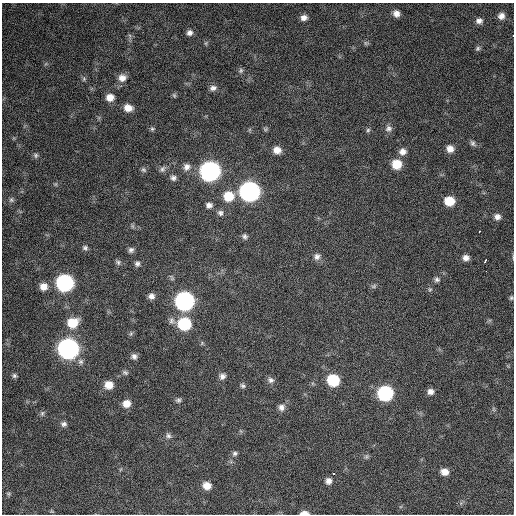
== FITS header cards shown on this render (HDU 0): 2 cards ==
NAXIS1  =                  512 / Axis length
NAXIS2  =                  512 / Axis length

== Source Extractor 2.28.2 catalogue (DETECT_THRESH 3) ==
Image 512 x 512 px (HDU 0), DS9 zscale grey, 1 PNG px = 1 image px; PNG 516 x 516 px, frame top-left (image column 1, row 512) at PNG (2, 3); no overlay
Background 645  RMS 25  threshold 76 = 3 sigma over >= 5 px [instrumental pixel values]
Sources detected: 86; all 86 listed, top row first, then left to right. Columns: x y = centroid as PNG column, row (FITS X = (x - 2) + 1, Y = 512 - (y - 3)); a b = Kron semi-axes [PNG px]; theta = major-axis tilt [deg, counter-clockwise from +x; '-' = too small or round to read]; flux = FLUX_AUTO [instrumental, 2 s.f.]
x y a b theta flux
396 14 8 7 - 10000
501 16 8 7 - 9200
304 18 8 6 25 8400
479 21 8 7 - 7500
190 33 7 7 - 6600
206 43 6 4 72 2200
366 43 6 6 - 3000
478 48 7 6 - 3500
241 71 7 6 - 3700
122 78 10 10 - 13000
84 79 6 5 - 2600
213 88 9 7 14 6900
174 95 7 5 -68 2800
110 97 8 7 - 15000
128 108 10 8 -11 15000
388 128 10 8 34 7200
152 129 7 5 13 2900
265 129 7 5 -21 2500
368 130 6 6 - 3000
473 143 9 6 -51 4700
450 149 8 7 - 13000
277 150 8 7 - 15000
403 151 9 8 - 10000
36 155 7 6 - 3800
397 164 9 8 - 36000
187 167 10 9 - 9600
163 169 9 7 61 5300
144 170 7 6 - 3600
210 171 10 9 - 760000
173 178 8 7 - 5600
56 184 6 4 71 2100
249 192 10 9 - 770000
229 196 10 10 - 40000
11 200 7 7 - 4000
449 201 8 8 - 37000
209 205 8 7 - 7100
220 213 8 7 - 5600
497 217 8 7 - 7800
132 226 6 4 -71 2300
479 231 3 2 - 4700
245 236 7 6 - 4400
85 248 7 6 - 4100
131 250 7 6 - 4900
317 257 9 8 - 7500
466 258 7 7 - 8900
485 261 4 3 - 7100
118 262 7 6 - 3900
137 264 7 6 - 4500
486 271 2 2 - 4900
437 279 7 7 - 4800
65 283 10 9 - 400000
43 286 8 8 - 15000
374 286 8 4 27 3500
430 289 6 4 -27 2500
151 296 7 6 - 7600
511 298 6 5 - 2700
184 301 10 9 - 620000
172 321 9 7 -48 5800
73 323 11 9 24 40000
184 324 9 9 - 110000
131 333 7 4 59 2700
68 349 10 10 - 930000
134 356 7 7 - 6500
125 372 8 5 -17 3800
14 376 6 6 - 3600
222 376 7 7 - 7000
270 380 9 8 - 6100
333 380 9 8 - 83000
109 385 9 8 - 20000
243 386 7 5 -32 3600
430 392 7 7 - 8300
385 393 9 9 - 240000
178 400 7 6 - 4000
126 403 8 8 - 16000
281 407 9 8 - 8500
493 409 7 4 -89 2900
42 413 7 5 69 3600
64 424 8 6 12 5400
168 436 8 7 - 5200
235 453 7 6 - 4300
366 457 7 5 55 3300
444 472 7 6 - 15000
334 474 3 2 - 15000
328 481 8 7 - 8000
207 486 8 7 - 17000
304 513 8 4 0 10000
At the frame edge (FLAGS 8, measured only in part): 1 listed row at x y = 304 513